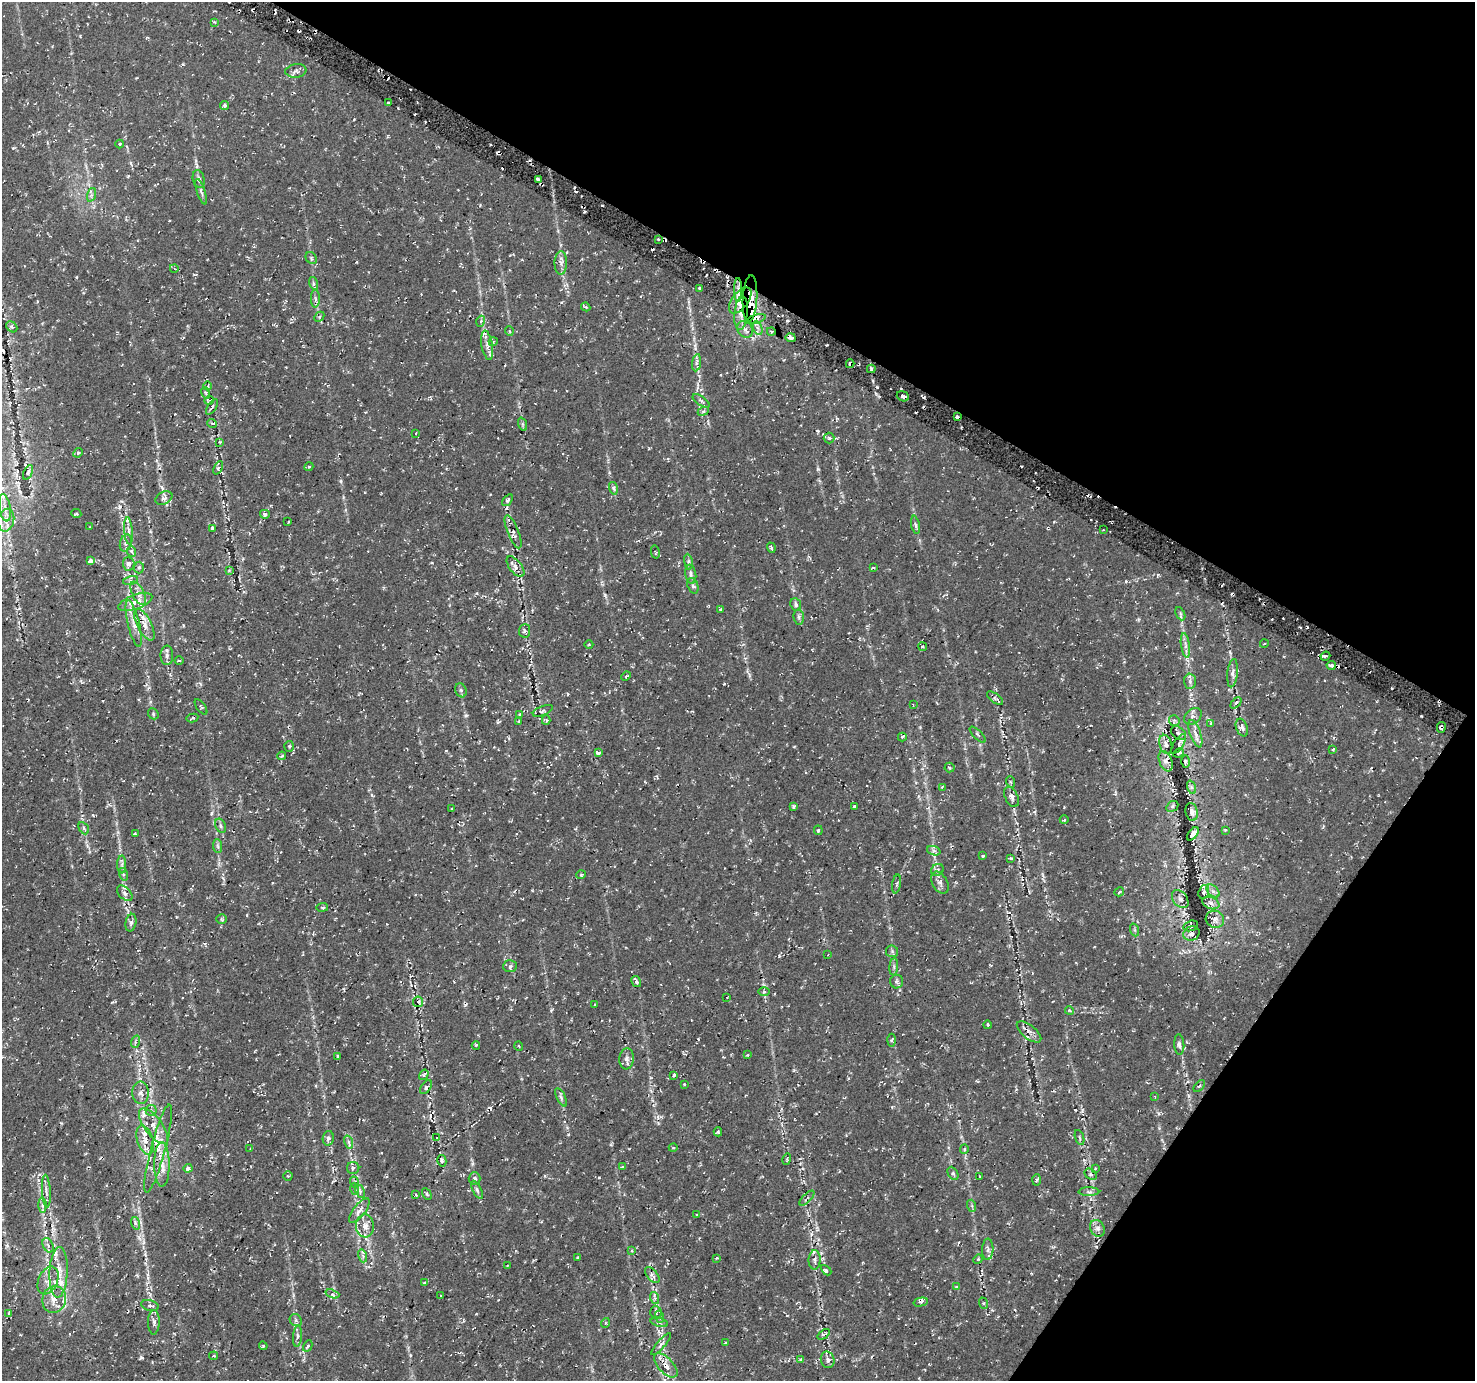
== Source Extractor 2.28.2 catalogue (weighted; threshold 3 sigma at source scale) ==
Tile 8 of 4 x 4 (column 4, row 2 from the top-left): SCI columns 4433-5905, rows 2974-4352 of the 5938 x 6020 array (HDU 1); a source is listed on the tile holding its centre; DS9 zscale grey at full resolution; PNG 1477 x 1383 px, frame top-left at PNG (2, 2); each listed source drawn as its Kron ellipse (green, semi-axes under 4 px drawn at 4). Shown black and unused: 29% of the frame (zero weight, under 2 of 3 exposures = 2% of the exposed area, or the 3 px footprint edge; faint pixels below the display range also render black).
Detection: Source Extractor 2.28.2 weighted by HDU 2 'WHT'; one run over the whole footprint, this tile lists its part. Background 0.00342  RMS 0.003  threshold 0.0137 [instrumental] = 3 sigma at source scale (4.5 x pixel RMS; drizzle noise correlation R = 1.50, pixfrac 1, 0.0396/0.0396 arcsec/px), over >= 5 px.
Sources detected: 315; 16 cosmic-ray / hot-pixel residue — neither listed nor drawn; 21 inside a brighter listed object's ellipse — not listed separately; the other 278 listed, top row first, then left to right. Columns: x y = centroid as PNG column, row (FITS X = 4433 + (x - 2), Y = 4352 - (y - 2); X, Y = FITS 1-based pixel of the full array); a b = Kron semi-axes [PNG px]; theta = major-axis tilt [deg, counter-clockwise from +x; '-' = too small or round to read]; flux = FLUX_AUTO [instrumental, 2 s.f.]
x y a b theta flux
214 22 4 3 - 0.29
296 71 10 7 7 1.1
388 103 3 3 - 0.59
225 105 5 4 - 0.82
120 144 4 3 - 0.29
199 179 9 6 -77 0.93
538 180 3 2 - 0.58
201 192 13 4 -72 0.81
91 195 7 4 71 0.61
658 239 3 3 - 0.46
311 258 6 5 - 0.45
561 263 11 6 88 1.3
174 268 4 3 - 0.25
313 283 6 4 -72 0.52
700 288 3 2 - 0.41
738 290 12 2 90 1.1
315 299 9 4 90 0.72
750 299 23 7 87 6.9
740 300 15 8 52 4.6
586 307 5 3 - 0.43
741 313 17 6 85 4.6
319 317 5 4 - 0.46
756 319 10 4 17 1.1
481 321 5 3 - 0.42
12 327 6 4 -43 0.61
758 328 7 4 -70 0.75
745 329 9 7 -51 1.3
509 331 5 3 - 0.26
771 331 4 3 - 0.51
791 338 5 3 - 1.2
493 342 4 3 - 0.27
487 345 15 5 -80 1.6
697 363 8 4 82 0.83
850 364 4 4 - 1.7
871 369 4 3 - 0.4
208 386 4 3 - 0.31
206 393 6 3 -72 0.39
903 396 6 5 - 1.5
209 400 5 3 - 0.25
701 401 10 4 -35 0.76
212 407 9 3 56 0.56
703 411 6 4 25 0.44
957 417 4 3 - 0.69
212 424 5 3 - 0.36
522 424 7 4 -71 0.54
416 433 3 2 - 0.19
829 438 5 5 - 0.61
220 442 4 4 - 0.29
78 453 5 4 - 0.41
309 467 4 4 - 0.45
218 468 7 4 64 0.56
28 472 8 4 65 0.62
613 488 6 4 -76 0.51
164 498 9 6 27 0.97
507 500 7 4 54 0.68
5 508 14 5 -80 1.4
76 514 5 2 - 0.35
265 514 5 4 - 0.75
6 520 11 8 79 2.1
288 522 3 3 - 0.31
915 525 9 3 -79 0.62
90 527 3 2 - 0.21
212 528 4 3 - 0.53
1103 530 2 2 - 0.27
128 531 14 4 -85 1.1
513 532 18 5 -68 1.4
126 543 9 5 74 0.99
771 548 5 3 - 0.43
132 552 5 3 - 0.57
655 552 7 4 -77 0.35
90 561 4 3 - 0.78
688 562 8 4 -82 0.66
129 564 7 5 -85 1.4
139 567 6 5 - 0.54
516 567 12 6 -52 1.4
873 568 4 3 - 0.36
229 570 4 4 - 0.27
691 574 10 5 -80 0.9
130 580 7 4 15 0.64
693 586 8 5 -70 0.6
138 593 13 6 -64 1.7
135 602 18 7 20 3
796 605 6 5 - 0.7
721 609 4 3 - 0.44
1180 614 7 4 -65 0.49
799 617 7 5 -83 0.64
134 623 24 6 -77 2.5
144 625 17 7 -63 2.5
524 631 7 5 84 0.68
1264 644 4 3 - 0.3
589 645 4 3 - 0.26
1185 645 12 4 -82 1.2
923 647 4 3 - 0.45
167 655 10 6 89 1.1
1325 656 5 3 - 0.7
179 660 4 3 - 0.32
1331 665 4 3 - 2.8
1232 673 14 5 84 1.5
626 676 5 3 - 0.41
1190 681 7 6 - 0.91
461 690 7 5 -67 0.6
995 698 9 4 -38 0.68
1236 703 6 4 46 0.5
913 704 3 2 - 0.23
201 707 9 3 -54 0.41
543 711 10 4 22 0.63
153 714 6 5 - 0.38
520 714 3 2 - 0.26
1193 716 10 7 42 1.2
192 718 6 3 12 0.52
546 720 5 4 - 0.46
519 721 3 2 - 0.2
1174 721 5 5 - 0.58
1211 723 3 3 - 0.44
1441 727 5 2 - 0.97
1242 728 9 5 -68 1
1178 733 8 5 -38 0.69
1195 734 14 5 -71 1.6
978 735 10 3 -45 0.56
902 737 4 3 - 0.29
1166 744 10 6 -74 1.1
1179 744 11 5 57 0.57
289 746 5 4 - 0.53
1333 749 3 3 - 0.35
598 753 4 3 - 1.3
1178 753 5 2 - 0.55
282 756 4 3 - 0.4
1166 761 11 6 -67 1.6
1185 762 6 3 89 0.44
950 768 5 5 - 0.54
1011 782 6 3 -70 0.3
942 787 3 2 - 0.28
1191 787 7 4 -71 0.6
1012 797 11 6 -64 1.1
854 806 3 3 - 1.2
1172 806 6 5 - 0.47
794 807 4 3 - 0.64
452 808 3 2 - 0.23
1192 812 9 6 -79 0.98
1064 820 4 3 - 0.26
221 826 7 5 -64 0.68
84 828 6 4 -61 0.49
818 830 5 4 - 0.35
1225 830 4 3 - 0.37
135 834 4 3 - 0.44
1193 834 8 4 52 1.2
218 846 7 4 -88 0.54
934 851 7 4 -19 0.71
983 856 4 3 - 0.32
1011 858 4 3 - 0.45
122 864 9 4 89 0.76
937 870 7 6 - 0.92
123 874 6 4 -72 0.49
581 875 4 4 - 0.36
940 883 12 7 -61 1.3
897 884 9 3 79 0.5
1213 891 8 5 -44 0.88
1119 892 5 3 - 0.63
1204 892 7 5 70 0.67
125 893 9 5 -44 1.2
1180 899 10 7 -51 1.3
1211 903 9 6 -21 1.1
322 907 6 3 8 0.41
222 919 5 4 - 0.43
1215 919 9 8 - 1.5
131 923 9 5 77 0.88
1191 926 8 5 17 0.79
1135 930 6 4 -71 0.44
1191 934 8 7 - 1.1
892 951 6 6 - 0.57
828 955 3 2 - 0.23
510 966 7 6 - 0.75
894 967 8 3 86 0.57
636 981 6 4 -61 0.71
897 982 7 6 - 0.73
764 992 6 4 1 0.42
727 997 3 2 - 0.22
418 1002 5 5 - 0.6
595 1005 3 3 - 0.36
1069 1010 4 3 - 0.3
988 1025 4 3 - 0.36
1029 1032 15 6 -39 1.5
892 1040 6 4 88 0.47
135 1042 6 4 71 0.57
476 1045 4 3 - 0.35
1179 1045 10 5 -87 0.89
519 1046 5 3 - 0.28
747 1055 4 3 - 0.26
338 1056 3 3 - 0.45
627 1059 10 7 85 1.2
424 1075 6 4 57 0.42
674 1075 4 3 - 0.51
684 1084 3 2 - 0.34
1199 1086 7 2 45 0.32
426 1087 8 5 52 0.57
141 1093 11 8 -86 1.5
1155 1096 4 2 - 0.21
561 1097 10 4 -64 0.71
151 1110 5 5 - 0.55
153 1126 21 9 -53 3.6
718 1132 4 4 - 0.45
328 1138 7 5 78 0.88
437 1138 4 2 - 0.24
1080 1138 8 3 -71 0.41
145 1140 15 8 -72 2.7
349 1142 7 4 -72 0.72
158 1148 45 7 75 5.3
250 1148 3 2 - 0.24
673 1148 4 3 - 0.28
964 1149 5 4 - 0.3
787 1159 6 3 73 0.36
442 1161 6 4 -77 0.61
162 1164 22 7 -89 3.6
622 1167 4 3 - 0.29
188 1168 4 4 - 1.1
353 1168 6 6 - 0.88
1095 1168 4 2 - 0.22
953 1173 7 5 -63 0.59
1091 1174 6 5 - 0.59
288 1176 5 5 - 0.33
980 1177 2 2 - 0.26
475 1178 6 6 - 0.61
1037 1180 5 3 - 0.38
354 1182 6 4 -69 0.59
355 1189 6 3 -73 0.46
477 1190 10 4 -64 0.7
46 1191 16 3 -87 1.1
360 1191 7 4 -64 0.58
1089 1192 10 4 -1 0.8
427 1194 6 4 -60 0.44
416 1195 3 3 - 0.29
807 1198 9 3 46 0.42
42 1205 7 4 -90 0.59
972 1206 6 4 -72 0.45
359 1211 15 6 52 1.9
696 1215 3 2 - 0.3
135 1223 6 4 -72 0.5
365 1226 11 9 -85 2.3
1097 1228 9 7 -59 1
48 1245 8 5 -65 0.76
988 1249 11 5 88 1.1
632 1251 4 4 - 0.39
363 1256 6 4 -73 0.61
577 1257 3 2 - 0.36
717 1258 3 2 - 0.25
978 1259 5 4 - 0.34
815 1260 9 6 89 0.96
508 1265 4 2 - 0.21
826 1270 6 4 -45 0.71
59 1272 25 9 88 4.8
652 1275 10 5 -50 0.81
48 1280 14 9 66 3
424 1283 4 3 - 0.37
956 1286 4 3 - 0.25
332 1294 7 4 -19 0.63
440 1296 3 2 - 0.29
655 1298 6 3 -72 0.64
54 1299 13 11 75 3
921 1302 7 4 14 0.68
983 1303 6 4 -71 0.38
150 1305 9 5 -14 0.85
656 1312 6 6 - 0.68
9 1313 4 3 - 0.36
660 1317 6 4 -70 0.63
296 1320 7 5 -47 0.61
154 1322 12 5 89 1.2
659 1322 9 3 -15 0.65
605 1323 5 3 - 0.3
824 1334 7 3 38 0.56
297 1336 11 4 86 0.89
725 1343 3 3 - 0.39
661 1344 14 4 48 0.98
263 1346 4 4 - 0.34
308 1346 6 3 61 0.94
214 1356 4 2 - 0.34
801 1359 4 3 - 0.59
828 1360 8 7 - 1.2
666 1365 15 7 -47 2.8
Overlapping masked pixels (flux is a lower limit): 13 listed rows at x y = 738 290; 750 299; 740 300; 741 313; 756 319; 791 338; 850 364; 903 396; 144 625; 1441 727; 158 1148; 59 1272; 652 1275
Unlisted compact peaks at least as high as the median listed source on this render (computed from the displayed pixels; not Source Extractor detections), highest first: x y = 877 387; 787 321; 141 1357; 818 469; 779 956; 599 1177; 901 388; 724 684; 466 715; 183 64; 341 481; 1075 1110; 568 1134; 1126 581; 410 1355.